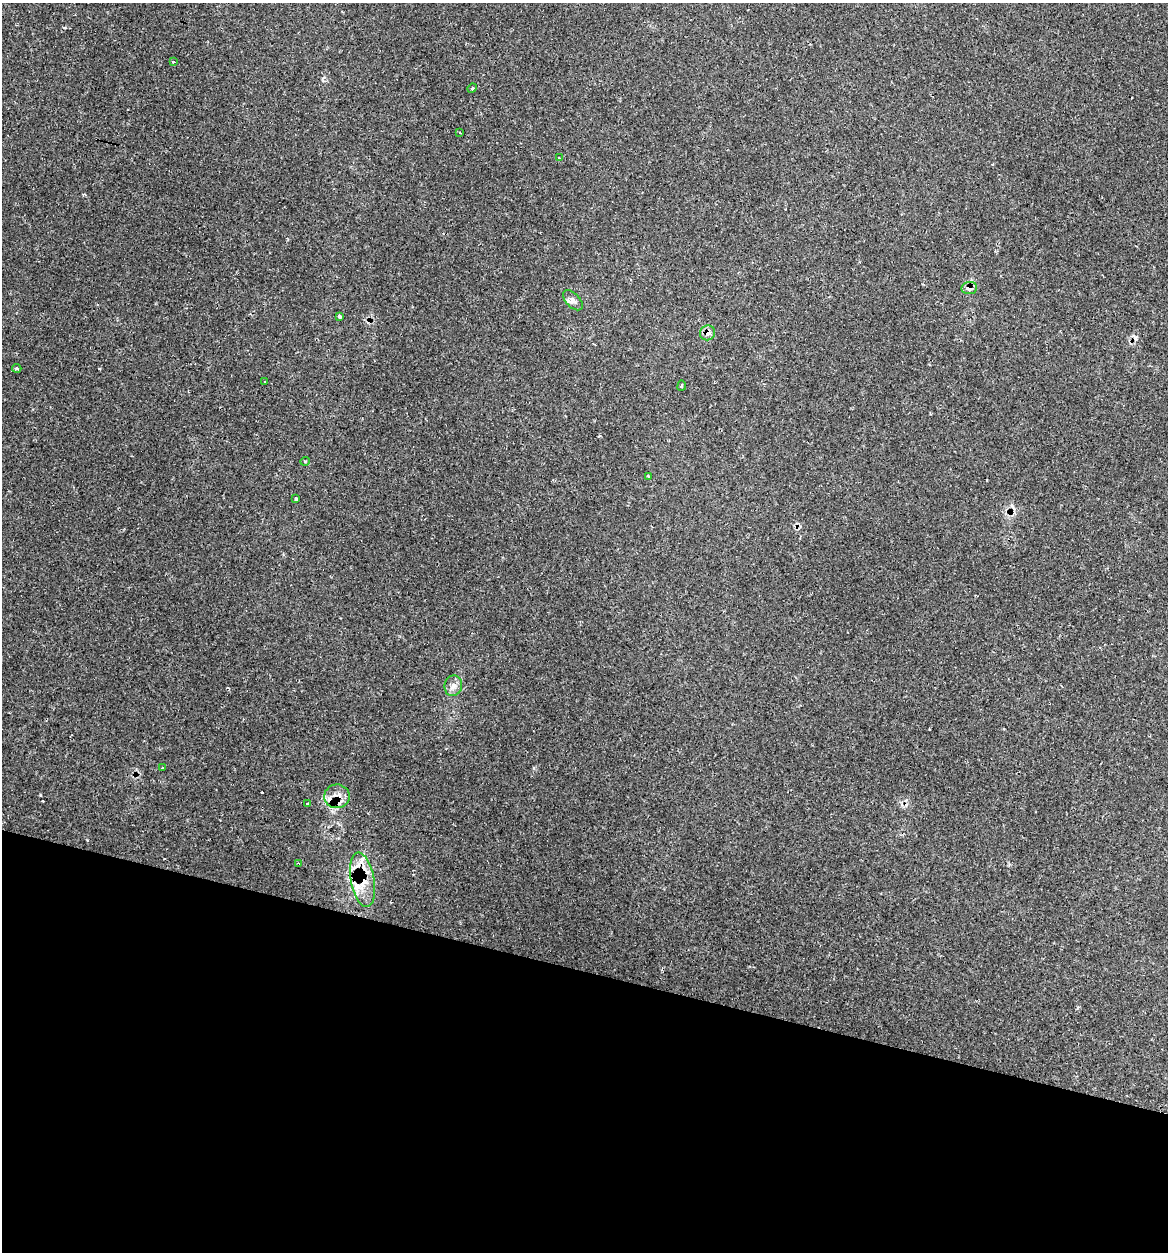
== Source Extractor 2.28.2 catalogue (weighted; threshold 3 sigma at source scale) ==
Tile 15 of 4 x 4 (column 3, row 4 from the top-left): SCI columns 2455-3620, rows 31-1280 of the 5031 x 5032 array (HDU 1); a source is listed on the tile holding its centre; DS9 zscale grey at full resolution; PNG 1170 x 1254 px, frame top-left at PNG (2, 3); each listed source drawn as its Kron ellipse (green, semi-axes under 4 px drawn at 4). Shown black and unused: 23% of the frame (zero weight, under 2 of 3 exposures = <1% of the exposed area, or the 3 px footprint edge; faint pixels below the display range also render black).
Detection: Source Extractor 2.28.2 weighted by HDU 2 'WHT'; one run over the whole footprint, this tile lists its part. Background 0.0666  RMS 0.0054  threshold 0.0243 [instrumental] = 3 sigma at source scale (4.5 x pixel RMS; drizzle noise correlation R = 1.50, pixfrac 1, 0.05/0.05 arcsec/px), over >= 5 px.
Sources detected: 22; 1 cosmic-ray / hot-pixel residue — neither listed nor drawn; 1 inside a brighter listed object's ellipse — not listed separately; the other 20 listed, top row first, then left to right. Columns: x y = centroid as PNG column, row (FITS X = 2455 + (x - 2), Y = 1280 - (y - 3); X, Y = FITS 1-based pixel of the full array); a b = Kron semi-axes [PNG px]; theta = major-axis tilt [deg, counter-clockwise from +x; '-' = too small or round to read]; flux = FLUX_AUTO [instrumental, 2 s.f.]
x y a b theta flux
173 62 3 3 - 1.1
472 88 5 4 - 0.69
460 133 3 3 - 1.1
559 158 3 3 - 0.76
969 288 8 6 6 3
573 300 12 7 -47 2.4
340 317 3 3 - 2.2
708 333 8 7 - 3.2
17 368 5 3 - 0.88
265 382 4 2 - 0.44
682 386 5 2 - 0.54
305 461 4 3 - 0.51
648 476 3 3 - 1.1
296 499 3 3 - 0.63
453 686 10 8 80 2.9
162 768 3 2 - 1.2
337 796 13 12 - 5
307 804 3 3 - 0.76
299 863 4 3 - 0.51
363 880 28 11 -79 12
Overlapping masked pixels (flux is a lower limit): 4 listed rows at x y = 969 288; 708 333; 337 796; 363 880
Unlisted compact peaks at least as high as the median listed source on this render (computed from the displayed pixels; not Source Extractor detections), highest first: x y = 40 795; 64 28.